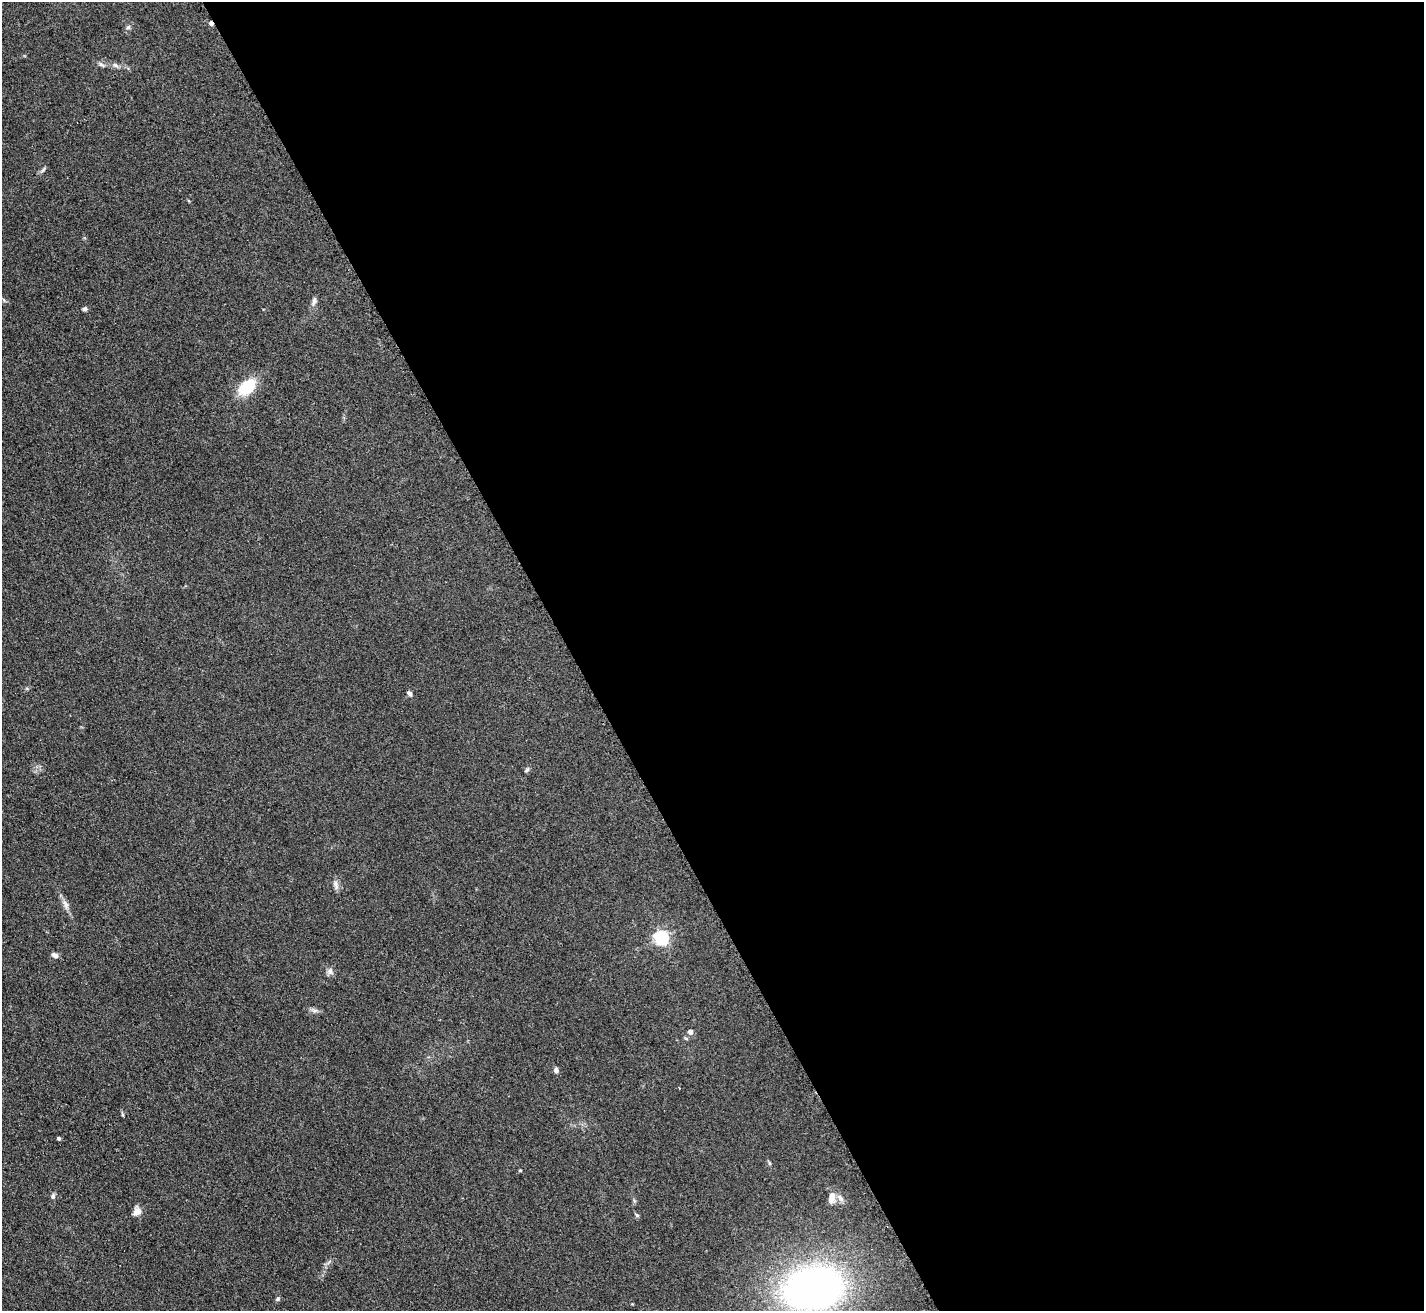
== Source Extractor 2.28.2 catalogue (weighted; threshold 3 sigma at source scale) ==
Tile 8 of 4 x 4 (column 4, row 2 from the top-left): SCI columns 4273-5694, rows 2774-4082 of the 5712 x 5686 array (HDU 1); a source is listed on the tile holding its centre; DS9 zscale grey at full resolution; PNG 1426 x 1313 px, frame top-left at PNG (2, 2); no overlay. Shown black and unused: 60% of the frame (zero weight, under 2 of 3 exposures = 2% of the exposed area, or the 3 px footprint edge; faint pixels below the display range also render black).
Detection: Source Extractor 2.28.2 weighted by HDU 2 'WHT'; one run over the whole footprint, this tile lists its part. Background 0.127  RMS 0.012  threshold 0.0528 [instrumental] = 3 sigma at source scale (4.5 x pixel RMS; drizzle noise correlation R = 1.50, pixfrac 1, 0.05/0.05 arcsec/px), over >= 5 px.
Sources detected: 29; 1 cosmic-ray / hot-pixel residue — not listed; the other 28 listed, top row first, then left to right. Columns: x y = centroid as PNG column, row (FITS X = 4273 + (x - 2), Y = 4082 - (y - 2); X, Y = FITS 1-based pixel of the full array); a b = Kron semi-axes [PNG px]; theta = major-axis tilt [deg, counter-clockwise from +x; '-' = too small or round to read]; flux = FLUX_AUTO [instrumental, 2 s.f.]
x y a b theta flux
128 27 7 5 44 2.3
101 64 10 5 -36 2.7
115 65 10 5 -22 3.4
43 170 10 4 56 2.1
314 301 10 6 78 3.8
85 309 6 5 - 2.5
247 387 16 10 42 53
409 693 7 5 -46 2.7
527 770 6 5 - 1.9
336 885 15 5 -81 4.4
66 905 8 6 -89 4
661 937 6 6 - 250
54 955 8 5 -27 4.3
330 971 9 8 - 4.5
314 1010 7 4 -18 2.9
690 1032 5 5 - 5.5
556 1070 7 6 - 3.2
122 1114 6 4 -72 1.4
59 1138 4 3 - 2.5
769 1163 6 4 -71 1.5
520 1170 4 3 - 1.2
53 1196 7 5 64 2.7
832 1197 15 8 82 8
840 1198 12 6 -44 4.4
137 1211 11 9 75 7.6
637 1215 6 5 - 1.7
813 1288 49 34 11 560
277 1299 6 5 - 2.1
Isophote crosses this tile's border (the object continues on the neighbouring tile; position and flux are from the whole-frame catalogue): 1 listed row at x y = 813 1288